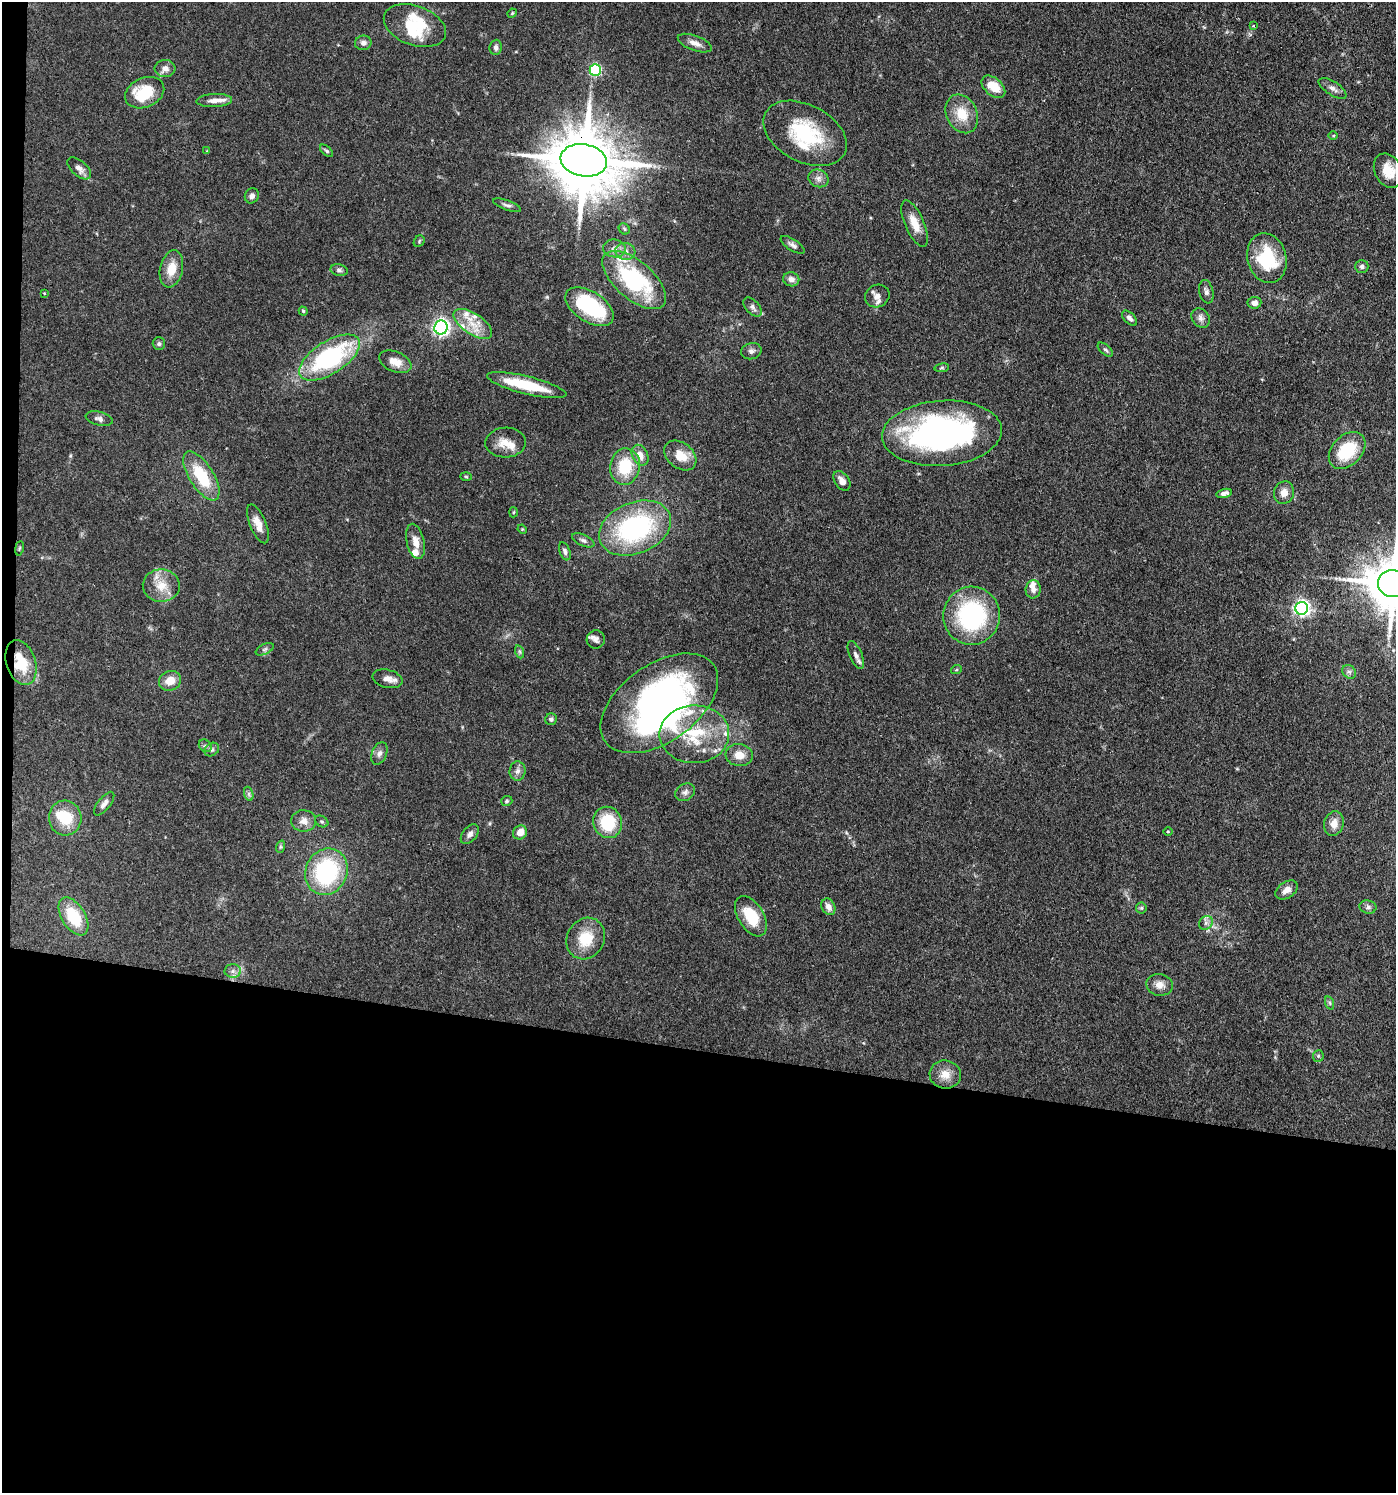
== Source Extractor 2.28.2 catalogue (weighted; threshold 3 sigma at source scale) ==
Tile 7 of 3 x 3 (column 1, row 3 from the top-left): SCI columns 289-1682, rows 72-1562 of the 4641 x 4614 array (HDU 1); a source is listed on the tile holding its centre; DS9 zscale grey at full resolution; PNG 1398 x 1495 px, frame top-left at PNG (2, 2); each listed source drawn as its Kron ellipse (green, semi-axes under 4 px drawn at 4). Shown black and unused: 30% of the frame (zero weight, under 3 of 4 exposures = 9% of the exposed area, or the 3 px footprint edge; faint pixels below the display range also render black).
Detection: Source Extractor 2.28.2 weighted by HDU 2 'WHT'; one run over the whole footprint, this tile lists its part. Background 0.15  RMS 0.0055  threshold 0.0249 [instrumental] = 3 sigma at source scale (4.5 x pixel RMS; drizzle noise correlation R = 1.50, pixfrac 1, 0.05/0.05 arcsec/px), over >= 5 px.
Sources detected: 140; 4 inside a brighter object's white glare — neither listed nor drawn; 14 inside a brighter listed object's ellipse — not listed separately; the other 122 listed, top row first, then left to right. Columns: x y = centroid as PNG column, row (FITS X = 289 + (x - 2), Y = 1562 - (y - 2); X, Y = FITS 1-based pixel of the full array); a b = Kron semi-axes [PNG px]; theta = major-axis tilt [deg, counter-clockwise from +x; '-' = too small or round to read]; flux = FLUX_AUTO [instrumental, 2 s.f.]
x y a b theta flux
512 13 5 4 - 0.59
415 26 32 19 -20 19
1253 26 4 4 - 0.78
363 43 8 7 - 2.4
695 43 18 7 -20 4
496 47 7 6 - 1.9
165 68 10 8 3 3.6
595 70 6 5 - 63
993 87 14 8 -41 11
1333 88 16 6 -33 3
145 93 20 14 24 21
214 100 18 6 2 3.7
962 114 20 15 -64 12
805 133 45 28 -28 40
1333 135 4 3 - 0.51
207 151 4 4 - 0.44
327 151 8 4 -42 0.96
584 160 23 16 -10 5500
79 168 14 7 -41 3.1
1388 171 18 13 -62 10
818 178 10 8 -24 2.7
252 196 8 6 59 2.4
507 205 15 5 -19 1.8
915 224 25 9 -66 8.3
624 229 6 5 - 0.92
419 241 6 5 - 0.72
793 245 14 5 -33 2.1
614 248 11 9 -8 3.6
625 251 10 8 -8 3.7
1267 258 25 19 -75 29
1362 266 6 6 - 1.6
171 269 19 11 78 9.5
339 270 8 5 -10 1.5
791 279 8 7 - 3.2
634 280 39 19 -41 63
1206 292 12 7 -77 2
44 293 3 3 - 0.4
877 296 13 11 29 4.1
1254 303 7 6 - 2.9
590 307 27 15 -33 47
752 307 11 6 -48 2.1
303 311 4 4 - 0.76
1130 318 9 5 -46 2.1
1201 318 10 8 -50 2.6
473 324 22 10 -34 10
441 327 7 6 - 180
159 344 6 6 - 1.3
1105 350 9 5 -40 1.2
751 351 10 8 14 2.1
329 358 34 16 32 72
395 362 17 10 -23 5.8
942 368 7 3 8 0.72
527 385 41 9 -14 23
99 419 14 7 -15 2.5
942 433 60 32 4 160
506 442 20 15 2 7.7
1347 450 21 14 46 25
640 455 11 7 -64 4.9
680 455 18 12 -39 9.6
625 466 18 15 81 20
201 476 28 12 -58 24
466 476 5 3 - 0.53
842 481 11 7 -54 3.4
1224 493 8 4 15 2.7
1284 493 11 10 - 4.4
513 512 5 3 - 0.51
258 524 21 8 -68 6
635 528 37 25 22 83
522 529 5 4 - 0.55
583 540 12 5 -24 1.9
415 541 18 8 -77 5.1
19 548 7 3 81 0.7
565 551 9 5 -70 1.6
1394 584 16 13 -8 2700
161 586 18 16 -3 10
1033 589 9 7 85 2.9
1302 608 6 6 - 180
972 616 29 28 - 66
596 639 9 9 - 2.3
265 649 10 5 27 1.4
520 652 6 4 -71 0.97
856 655 15 6 -67 2.8
21 663 23 14 -71 18
956 670 5 3 - 0.56
1349 672 7 6 - 1.5
387 679 15 9 -14 3.8
170 681 11 9 25 7.3
659 703 66 38 35 210
551 719 6 5 - 1.4
694 734 35 29 1 34
205 746 7 5 -43 1.1
212 750 8 6 33 1.5
379 753 12 7 68 2.5
739 755 13 11 -5 6.2
517 771 9 8 - 2.2
685 792 10 8 33 2.3
249 794 7 4 -72 1.1
507 801 6 5 - 0.86
104 804 14 6 51 2.5
65 818 17 16 - 16
304 821 12 10 -1 4.2
322 821 7 5 -33 0.97
608 822 16 14 -70 23
1334 824 12 9 73 5.3
520 832 7 6 - 5.4
1168 832 4 3 - 0.48
470 834 11 7 51 2.4
280 847 6 4 71 0.81
326 872 24 20 65 62
1287 890 12 8 33 3.9
828 907 8 6 -59 3.4
1368 907 8 6 -9 1.7
1141 908 5 5 - 0.85
73 916 21 11 -58 20
751 916 22 12 -58 17
1206 923 7 6 - 1.8
586 939 21 18 61 16
233 971 8 7 - 2.1
1160 985 13 11 -14 4.6
1330 1003 7 4 -71 0.99
1318 1056 6 5 - 0.78
945 1075 16 14 -7 6.8
Overlapping masked pixels (flux is a lower limit): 3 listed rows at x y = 584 160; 258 524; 21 663
Isophote crosses this tile's border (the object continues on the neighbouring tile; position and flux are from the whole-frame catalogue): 1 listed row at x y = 1394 584